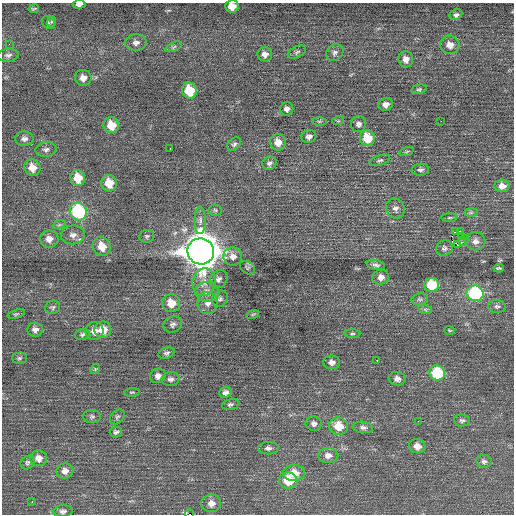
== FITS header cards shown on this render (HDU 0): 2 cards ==
NAXIS1  =                  512 / Axis length
NAXIS2  =                  512 / Axis length

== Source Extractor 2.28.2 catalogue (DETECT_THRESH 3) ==
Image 512 x 512 px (HDU 0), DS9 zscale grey, 1 PNG px = 1 image px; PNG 516 x 516 px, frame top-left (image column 1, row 512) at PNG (2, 3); each listed source drawn as its Kron ellipse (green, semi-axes under 4 px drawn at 4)
Background 0.0706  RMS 0.68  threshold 2.03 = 3 sigma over >= 5 px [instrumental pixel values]
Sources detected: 118; all 118 listed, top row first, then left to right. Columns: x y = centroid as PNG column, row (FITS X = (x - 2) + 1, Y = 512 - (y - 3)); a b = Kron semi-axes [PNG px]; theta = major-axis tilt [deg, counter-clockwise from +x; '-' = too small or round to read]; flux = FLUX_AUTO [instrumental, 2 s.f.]
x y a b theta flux
79 4 6 4 5 160
232 6 7 6 - 480
34 9 5 2 - 56
456 15 7 5 26 110
51 22 5 3 - 48
48 23 7 6 - 77
136 43 11 8 3 210
9 44 3 2 - 61
450 45 9 9 - 350
174 47 9 4 24 86
297 52 10 5 27 110
335 52 9 7 41 150
265 54 7 7 - 230
8 55 10 6 6 150
406 59 8 7 - 250
83 78 8 8 - 290
419 89 8 4 13 73
189 91 8 7 - 1500
386 104 7 6 - 220
287 109 7 6 - 170
319 121 7 4 -1 63
338 121 6 3 18 49
441 121 2 2 - 51
358 124 8 7 - 160
111 125 8 7 - 830
309 136 7 6 - 180
367 138 8 7 - 1200
24 139 9 7 -2 180
278 142 8 8 - 430
234 144 8 5 43 100
170 148 3 2 - 170
46 149 10 7 6 170
407 151 7 3 19 59
380 160 10 5 17 120
269 163 7 6 - 130
32 168 8 8 - 510
420 170 9 6 4 140
78 178 8 7 - 840
109 183 8 7 - 810
502 186 7 6 - 330
395 208 10 9 - 220
215 210 7 5 -6 82
78 212 9 8 - 4600
471 213 7 4 0 84
449 218 8 4 1 85
200 220 14 5 90 230
59 225 7 4 18 71
456 231 3 2 - 240
460 231 2 2 - 1800
73 235 12 9 9 300
147 236 7 6 - 95
461 236 3 2 - 49
49 239 9 8 - 310
464 241 6 2 47 30
475 241 10 9 - 250
458 245 3 2 - 450
102 246 10 8 -59 700
444 248 8 7 - 140
201 251 13 13 - 91000
233 256 9 9 - 290
376 265 9 5 -11 130
247 268 8 6 -35 94
499 268 5 2 - 63
381 277 8 7 - 260
219 279 10 8 50 190
204 282 14 11 81 440
432 285 7 7 - 1500
207 292 12 10 -2 360
475 293 8 7 - 4900
220 299 9 7 54 140
420 299 8 6 12 110
171 303 9 8 - 710
208 303 11 10 - 280
497 306 9 6 -4 120
53 307 7 6 - 100
425 309 7 4 -19 78
16 314 9 4 18 70
253 314 6 4 18 57
173 324 9 8 - 150
35 330 7 7 - 210
103 330 8 8 - 760
450 330 5 3 - 46
94 331 9 9 - 350
82 334 7 5 17 91
352 334 8 4 1 75
167 353 8 5 18 110
19 358 7 5 1 110
377 360 3 2 - 98
332 362 8 7 - 220
95 369 5 4 - 56
437 373 8 7 - 2300
158 376 8 7 - 210
171 379 9 7 2 160
397 379 8 6 -7 220
132 392 8 3 4 48
225 392 6 5 - 160
230 404 8 5 14 100
92 416 9 6 -1 110
117 417 8 6 46 100
462 420 8 6 -5 110
418 421 2 2 - 19
314 423 8 7 - 170
338 426 9 8 - 850
363 427 10 5 -8 140
116 432 6 5 - 98
417 446 8 7 - 360
268 448 10 6 2 170
328 455 10 7 0 290
39 458 8 8 - 340
484 461 7 6 - 120
28 462 7 6 - 100
65 471 8 7 - 300
294 473 11 8 3 670
288 480 9 8 - 1100
32 501 3 2 - 130
211 503 10 9 - 340
63 511 9 6 4 150
189 514 4 2 - 670
At the frame edge (FLAGS 8, measured only in part): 3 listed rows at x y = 79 4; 232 6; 189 514